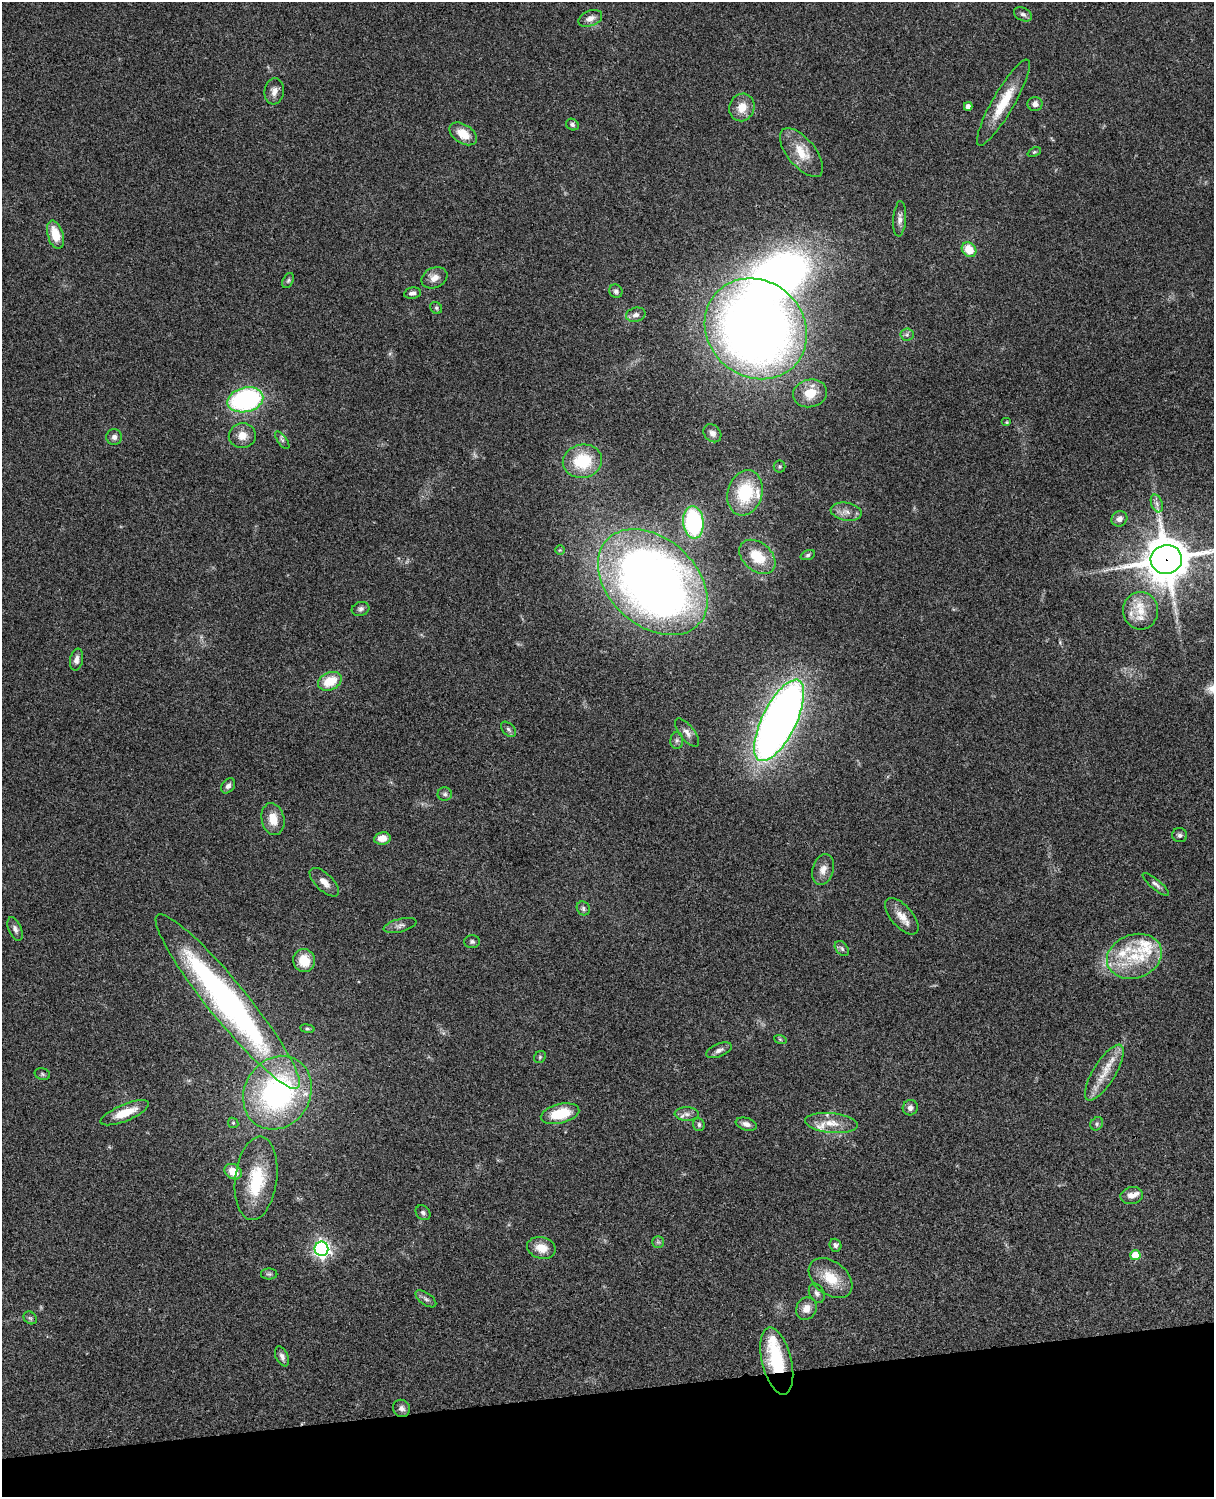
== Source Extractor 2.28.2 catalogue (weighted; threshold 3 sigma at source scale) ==
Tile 10 of 4 x 3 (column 2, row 3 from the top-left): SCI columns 1333-2544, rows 277-1771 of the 5086 x 4926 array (HDU 1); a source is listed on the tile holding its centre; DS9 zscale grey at full resolution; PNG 1216 x 1499 px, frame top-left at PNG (2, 2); each listed source drawn as its Kron ellipse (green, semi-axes under 4 px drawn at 4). Shown black and unused: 7% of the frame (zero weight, under 3 of 4 exposures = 6% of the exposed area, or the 3 px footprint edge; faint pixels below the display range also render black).
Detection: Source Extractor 2.28.2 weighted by HDU 2 'WHT'; one run over the whole footprint, this tile lists its part. Background 0.0785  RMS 0.0058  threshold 0.0259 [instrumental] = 3 sigma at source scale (4.5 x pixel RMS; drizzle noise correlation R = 1.50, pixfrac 1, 0.05/0.05 arcsec/px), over >= 5 px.
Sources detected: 109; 2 inside a brighter object's white glare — neither listed nor drawn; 7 inside a brighter listed object's ellipse — not listed separately; the other 100 listed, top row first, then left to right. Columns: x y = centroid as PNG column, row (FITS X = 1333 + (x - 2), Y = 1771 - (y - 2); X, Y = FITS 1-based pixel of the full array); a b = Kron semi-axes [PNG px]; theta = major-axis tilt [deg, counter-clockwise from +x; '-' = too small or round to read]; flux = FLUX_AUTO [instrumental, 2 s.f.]
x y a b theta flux
1023 14 9 6 -25 1.9
590 18 12 7 22 3.7
274 91 13 9 83 3.8
1003 103 49 11 60 19
1035 104 7 7 - 2.7
968 106 4 4 - 2.7
742 107 14 12 71 7.9
572 125 6 5 - 1.4
463 134 15 9 -33 9.8
1034 152 7 4 25 0.81
801 153 29 14 -51 13
900 219 18 6 85 2.8
55 235 14 7 -73 12
969 250 8 6 -48 11
434 278 13 10 23 4.4
288 280 8 5 63 1.2
616 291 7 6 - 1.4
412 293 8 5 10 2.1
436 308 6 5 - 1
636 315 10 7 15 2.5
756 329 53 48 -42 560
907 334 6 6 - 1.3
810 393 17 14 13 11
245 400 18 12 14 97
1007 422 5 4 - 0.66
712 433 10 8 -45 2.6
242 436 13 12 - 6.2
114 437 8 8 - 2.4
282 440 10 4 -54 1.5
582 461 20 16 11 26
779 466 6 6 - 0.83
745 493 23 17 73 29
1157 503 9 5 -71 2.2
846 512 15 9 -10 4.6
1119 519 8 7 - 3
693 522 16 10 -84 68
560 550 5 5 - 0.69
808 555 7 5 20 1.2
757 557 20 14 -40 14
1166 559 16 14 11 2000
653 582 62 43 -42 480
361 609 9 7 16 1.8
1140 611 19 17 -86 13
76 660 11 6 79 2.9
330 681 12 8 23 14
779 720 45 17 64 500
508 729 9 5 -46 1.5
687 733 17 7 -51 3.5
677 740 8 6 90 1.7
228 786 8 6 53 2.1
445 794 7 7 - 1.7
273 819 16 11 -78 9
1180 835 7 7 - 1.5
382 838 8 6 10 6.1
823 870 16 10 72 4.7
324 882 18 8 -44 4.8
1156 884 16 5 -40 2.2
583 908 7 6 - 1.5
902 916 22 10 -49 6.9
400 925 17 6 14 2.7
15 929 12 6 -66 2.2
472 942 8 6 1 1.4
842 949 8 6 -51 1.4
1134 956 28 21 19 28
304 961 11 10 - 11
228 1001 111 19 -51 220
307 1029 7 4 -8 0.89
780 1039 6 4 -19 0.71
719 1050 13 6 22 2.4
540 1057 6 5 - 0.94
1104 1073 32 11 58 12
42 1074 8 5 -17 1.1
277 1093 38 33 58 110
910 1108 8 7 - 2.6
125 1113 26 8 22 12
560 1114 19 9 13 19
687 1114 12 7 -1 2.9
233 1123 5 5 - 0.81
831 1123 26 10 -6 8.9
746 1124 11 6 -16 2.9
1097 1124 7 6 - 1.2
699 1125 6 6 - 1.3
233 1172 9 7 -30 8.7
256 1178 42 21 83 26
1132 1196 11 8 9 4.3
423 1213 8 6 -45 1.6
658 1242 5 5 - 1.1
835 1245 7 5 -70 1.6
541 1248 14 10 -14 8.2
321 1249 7 7 - 210
1135 1255 5 5 - 13
269 1274 8 5 0 1.2
831 1278 24 16 -38 14
817 1293 10 7 -63 2.2
426 1299 12 6 -35 2.1
806 1309 11 10 - 5.3
30 1318 7 5 -43 1.2
282 1356 10 6 -66 2.2
777 1361 34 15 -76 35
402 1408 9 8 - 2.5
Overlapping masked pixels (flux is a lower limit): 2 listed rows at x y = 1166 559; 777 1361
Isophote crosses this tile's border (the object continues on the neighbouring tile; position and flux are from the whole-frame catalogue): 1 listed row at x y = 1166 559